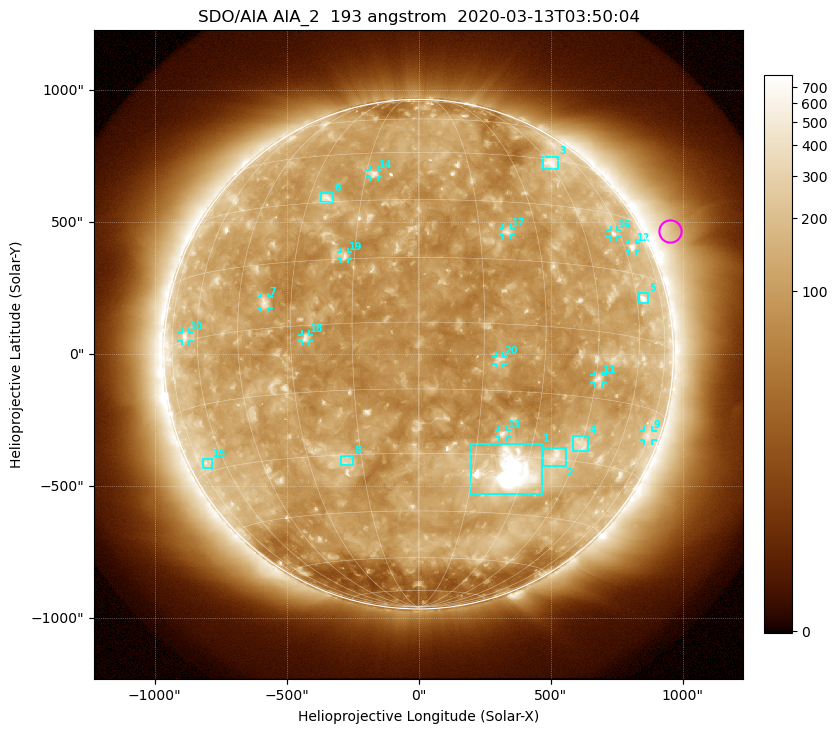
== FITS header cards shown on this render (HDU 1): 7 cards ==
TELESCOP= 'SDO/AIA'
INSTRUME= 'AIA_2'
WAVELNTH=                  193
WAVEUNIT= 'angstrom'
DATE-OBS= '2020-03-13T03:50:04.84'
CTYPE1  = 'HPLN-TAN'
CTYPE2  = 'HPLT-TAN'

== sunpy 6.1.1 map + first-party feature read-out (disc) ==
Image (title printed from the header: SDO/AIA AIA_2  193 angstrom  2020-03-13T03:50:04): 1024 x 1024 px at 2.4 arcsec/px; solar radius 965 arcsec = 402 px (full disc in frame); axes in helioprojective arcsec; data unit not stated in the header (colour bar unlabelled)
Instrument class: DISC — disc imager (sunpy class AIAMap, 193 A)
Bright regions (active regions / flare kernels): reference = the median radial profile (limb darkening/brightening removed); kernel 9 px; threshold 5 sigma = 171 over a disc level ~108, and >= 1.15x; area >= 12 px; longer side >= 10 px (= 24 arcsec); searched inside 0.97 R_sun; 34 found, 20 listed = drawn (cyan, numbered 1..; 12 of them under ~33 arcsec drawn as corner ticks so the feature stays visible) (cap 20 boxes per figure: the strongest are kept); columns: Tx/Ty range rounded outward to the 5 arcsec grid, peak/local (2 s.f.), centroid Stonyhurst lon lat
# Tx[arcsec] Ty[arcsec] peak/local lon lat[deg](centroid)
1 195..470 -530..-340 19 +26 -34
2 470..560 -425..-355 5.3 +38 -30
3 470..530 700..750 4.4 +46 +44
4 580..645 -370..-310 3.6 +45 -26
5 835..870 190..230 5.9 +63 +9
6 -370..-325 575..610 4.3 -25 +31
7 -600..-565 175..215 4.2 -37 +6
8 -295..-245 -420..-385 3.4 -19 -31
9 855..885 -330..-290 2.6 +74 -21
10 -900..-870 50..85 3.5 -66 +1
11 665..695 -110..-80 4.1 +46 -11
12 795..825 390..420 3.7 +65 +22
13 305..335 -315..-285 4.6 +21 -25
14 -185..-150 670..695 4.2 -13 +38
15 -815..-780 -435..-395 2.5 -70 -28
16 725..750 445..470 3.7 +57 +24
17 320..350 450..475 4.1 +22 +22
18 -445..-415 45..75 4.2 -26 -3
19 -295..-265 360..390 4.2 -17 +16
20 290..325 -35..-10 4.1 +19 -8
Off-limb structures (1.02-1.3 R_sun): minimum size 162 px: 5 found; the strongest spans PA ~270..315 deg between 1.02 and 1.3 R_sun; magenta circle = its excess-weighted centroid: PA ~295 deg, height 1.1 R_sun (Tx ~950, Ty ~465 arcsec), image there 2.3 x the reference